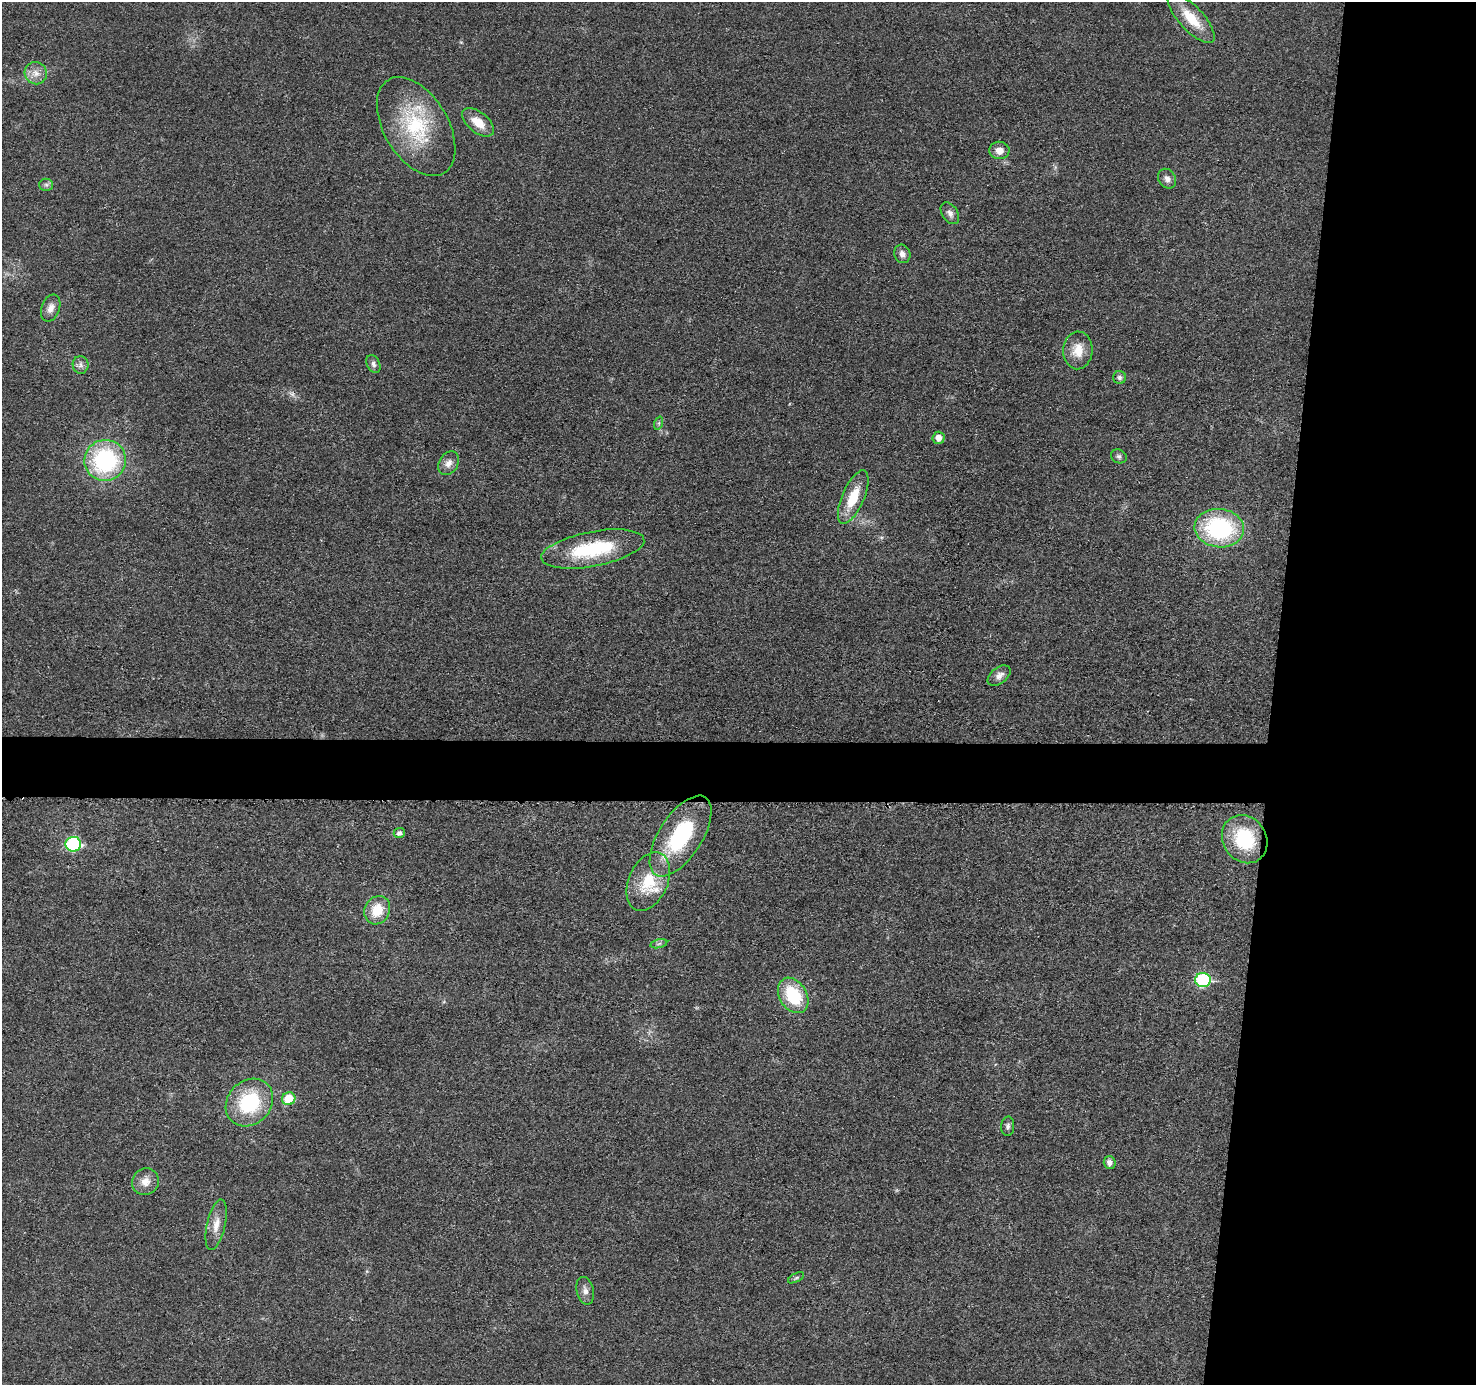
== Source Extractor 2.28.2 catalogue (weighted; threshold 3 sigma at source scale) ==
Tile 6 of 3 x 3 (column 3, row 2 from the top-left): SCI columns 2954-4427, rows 1589-2971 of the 4431 x 4457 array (HDU 1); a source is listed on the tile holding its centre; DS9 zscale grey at full resolution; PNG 1478 x 1387 px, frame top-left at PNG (2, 2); each listed source drawn as its Kron ellipse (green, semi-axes under 4 px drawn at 4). Shown black and unused: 17% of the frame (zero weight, under 3 of 5 exposures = <1% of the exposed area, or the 3 px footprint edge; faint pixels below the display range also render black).
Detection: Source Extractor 2.28.2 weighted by HDU 2 'WHT'; one run over the whole footprint, this tile lists its part. Background 0.0184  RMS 0.005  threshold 0.0224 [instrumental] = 3 sigma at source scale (4.5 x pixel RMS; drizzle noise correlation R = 1.50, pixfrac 1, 0.05/0.05 arcsec/px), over >= 5 px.
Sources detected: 42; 1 too faint to see at this stretch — neither listed nor drawn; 1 inside a brighter listed object's ellipse — not listed separately; the other 40 listed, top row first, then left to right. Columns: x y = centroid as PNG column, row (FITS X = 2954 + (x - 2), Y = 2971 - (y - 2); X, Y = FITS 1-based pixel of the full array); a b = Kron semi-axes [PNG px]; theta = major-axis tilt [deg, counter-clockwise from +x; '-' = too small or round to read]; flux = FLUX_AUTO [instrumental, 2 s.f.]
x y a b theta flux
1191 18 32 12 -47 14
36 73 11 11 - 4.4
478 122 19 10 -39 8.3
416 126 54 32 -59 43
999 150 10 8 -6 4.1
1167 179 10 8 -56 2.6
46 185 7 6 - 1.2
950 213 12 7 -57 2.4
902 254 9 8 - 2.6
51 308 14 9 69 3.6
1078 350 19 14 87 8.9
373 364 9 6 -65 1.7
81 365 9 8 - 2.1
1120 377 6 6 - 1.2
659 423 7 4 71 0.84
939 438 6 6 - 4.1
1119 456 8 6 -27 1.5
105 460 21 20 - 59
449 463 12 9 55 3.6
853 497 29 11 66 15
1219 528 25 19 -6 59
593 549 52 17 11 39
999 675 13 8 38 3
399 833 5 5 - 1.9
681 836 46 21 57 47
1245 839 25 21 -57 30
73 844 8 7 - 57
648 881 31 19 66 20
377 910 15 12 61 12
659 944 8 3 14 0.86
1203 980 7 7 - 45
793 995 19 13 -58 25
289 1099 7 6 - 13
249 1102 26 21 46 34
1008 1126 10 6 88 1.6
1110 1163 6 6 - 2.6
145 1182 14 13 - 5.1
216 1225 26 9 77 6.1
796 1278 9 4 27 0.88
585 1291 14 8 -77 2.9